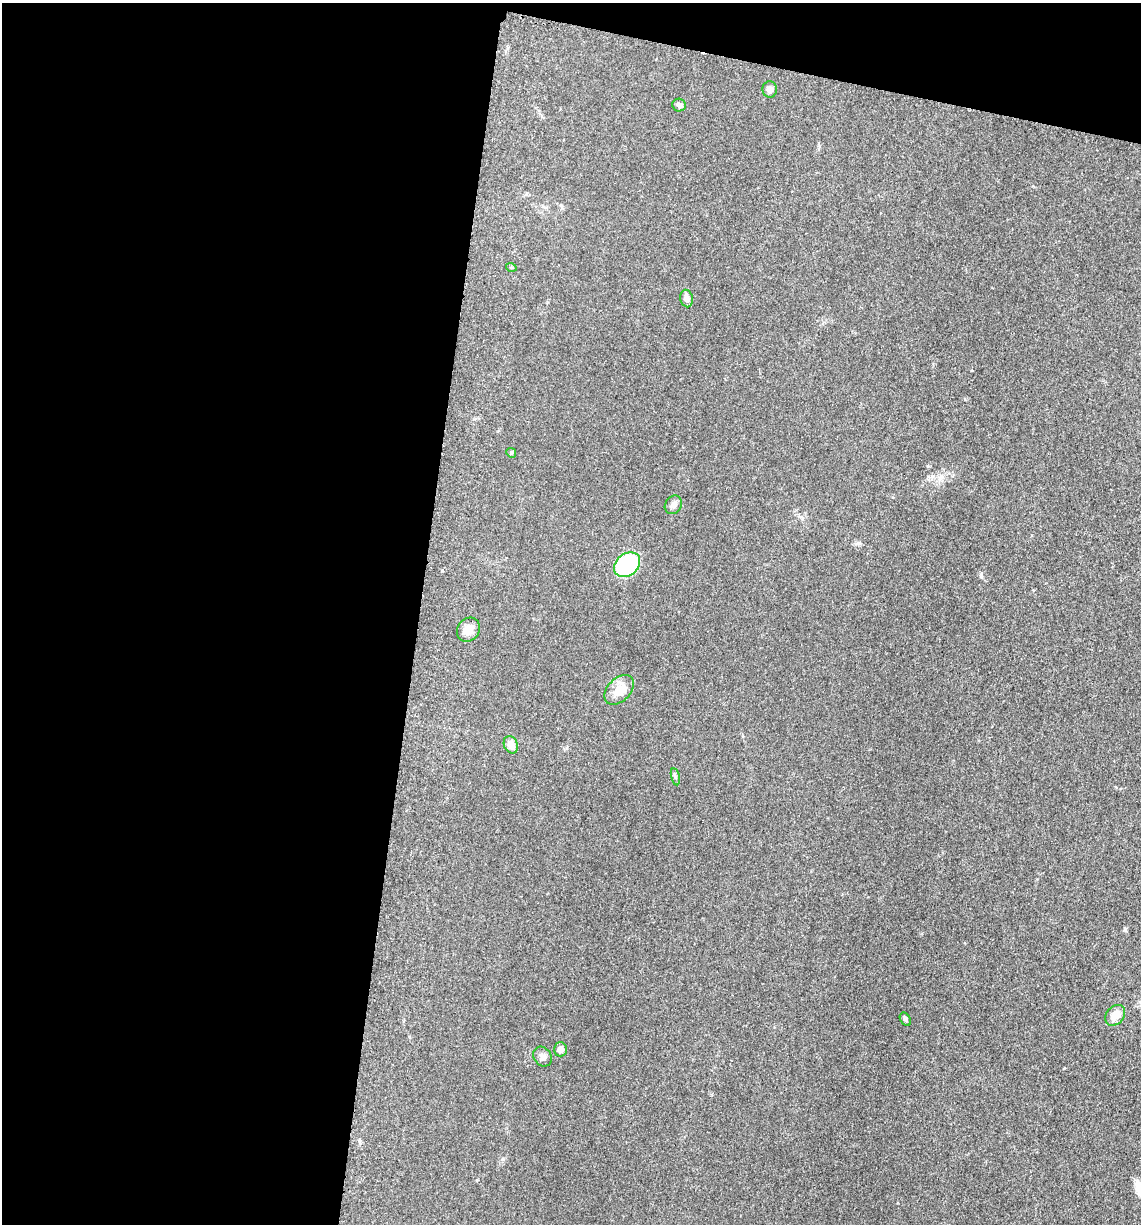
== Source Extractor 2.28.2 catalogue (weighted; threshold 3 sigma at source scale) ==
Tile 1 of 4 x 4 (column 1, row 1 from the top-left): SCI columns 246-1384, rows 3686-4907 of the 4978 x 4921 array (HDU 1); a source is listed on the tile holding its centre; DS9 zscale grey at full resolution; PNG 1143 x 1226 px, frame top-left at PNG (2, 3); each listed source drawn as its Kron ellipse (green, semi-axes under 4 px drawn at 4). Shown black and unused: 40% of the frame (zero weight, under 3 of 5 exposures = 4% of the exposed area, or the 3 px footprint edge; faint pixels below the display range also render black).
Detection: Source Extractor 2.28.2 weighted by HDU 2 'WHT'; one run over the whole footprint, this tile lists its part. Background 0.0561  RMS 0.0058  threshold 0.0263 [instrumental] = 3 sigma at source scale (4.5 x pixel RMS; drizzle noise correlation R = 1.50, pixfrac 1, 0.05/0.05 arcsec/px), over >= 5 px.
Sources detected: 15; all 15 listed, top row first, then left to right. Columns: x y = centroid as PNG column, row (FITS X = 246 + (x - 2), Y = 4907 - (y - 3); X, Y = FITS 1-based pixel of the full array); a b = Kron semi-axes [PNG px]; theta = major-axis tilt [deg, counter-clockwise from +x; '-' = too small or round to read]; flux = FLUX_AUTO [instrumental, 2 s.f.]
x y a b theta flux
770 89 8 7 - 2.6
679 105 7 6 - 1.9
511 267 5 3 - 0.55
687 298 9 6 -79 3.1
511 453 5 4 - 0.76
673 505 10 8 56 2.2
627 565 14 11 38 61
468 630 13 11 54 6
619 690 17 11 46 8.8
511 745 9 7 -66 4.9
675 777 8 3 -77 0.97
1115 1015 11 8 49 5.9
905 1019 7 5 -59 1.2
560 1049 7 6 - 3
543 1057 10 8 -51 2.4
Unlisted compact peaks at least as high as the median listed source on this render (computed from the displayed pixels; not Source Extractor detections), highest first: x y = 1125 929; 981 576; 1064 1068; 442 571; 503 1159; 965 399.